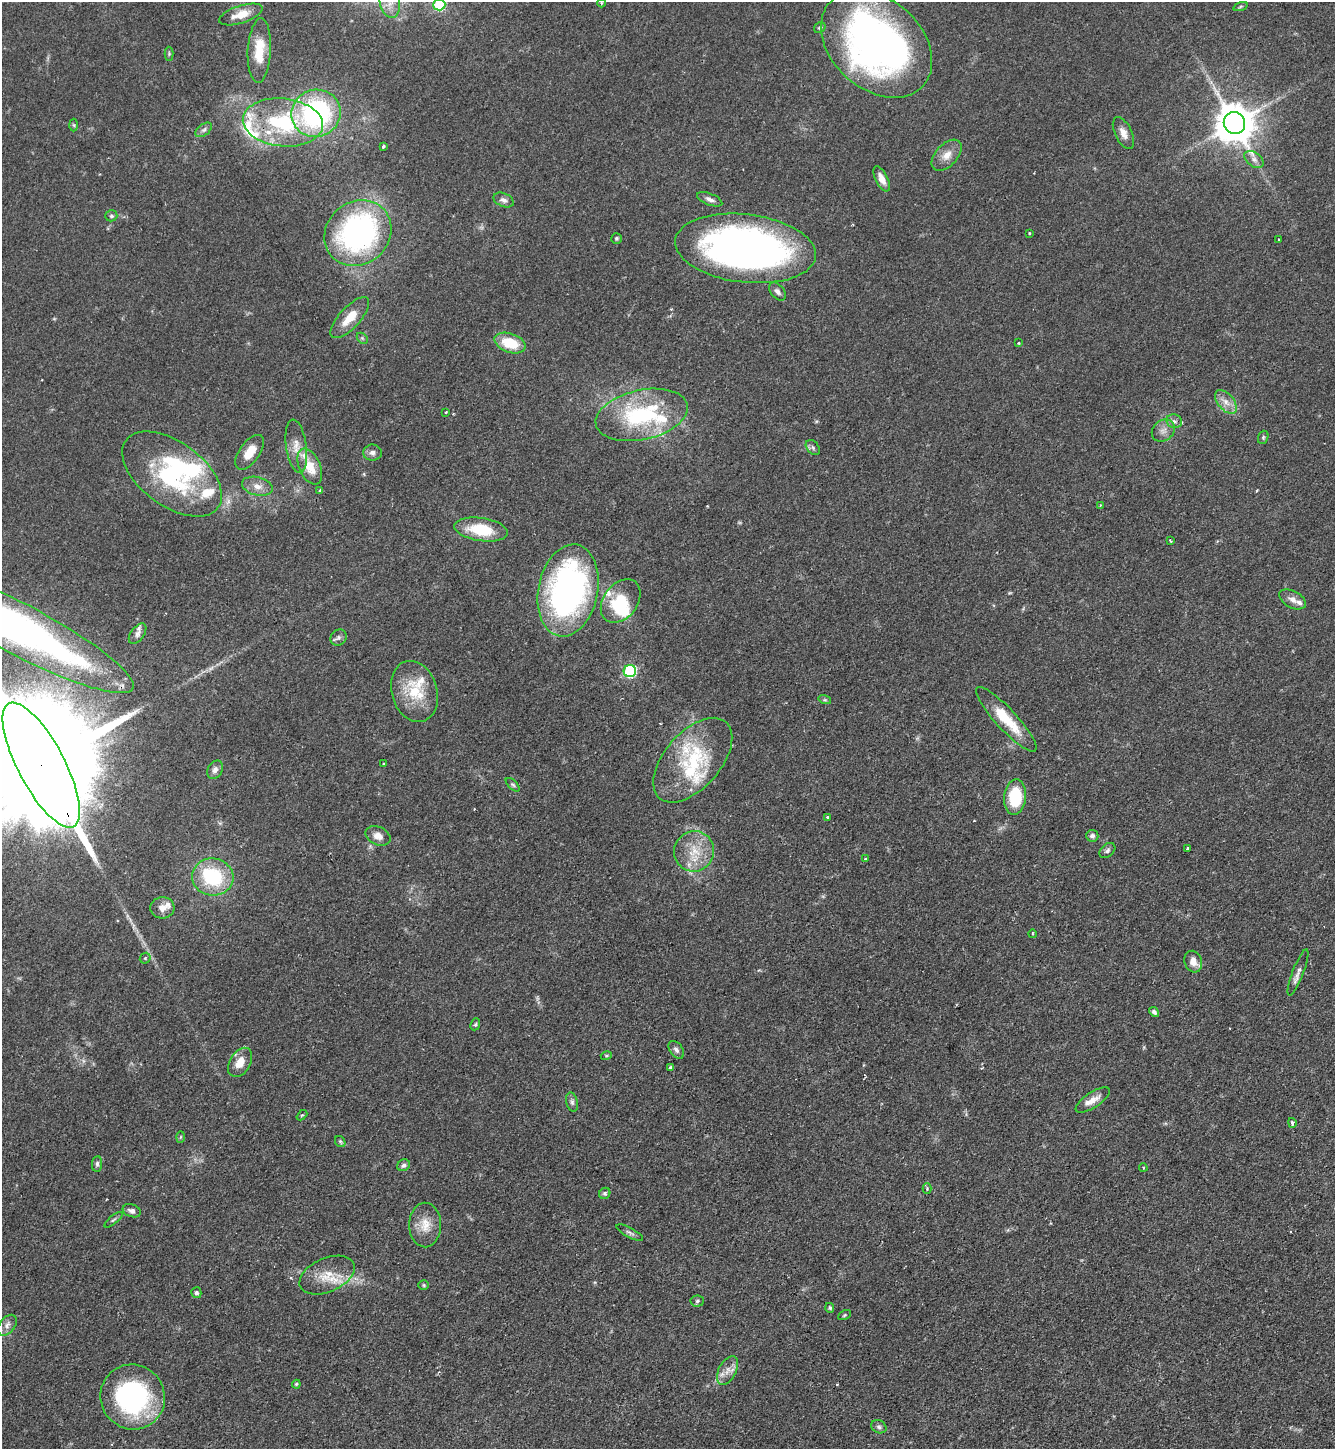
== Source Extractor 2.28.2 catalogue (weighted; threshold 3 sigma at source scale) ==
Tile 6 of 4 x 4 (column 2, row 2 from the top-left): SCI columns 1491-2823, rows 2896-4342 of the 5781 x 5789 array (HDU 1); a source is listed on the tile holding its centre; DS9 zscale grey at full resolution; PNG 1337 x 1451 px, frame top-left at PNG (2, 2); each listed source drawn as its Kron ellipse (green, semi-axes under 4 px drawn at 4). Shown black and unused: <1% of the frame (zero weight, under 2 of 3 exposures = <1% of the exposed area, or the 3 px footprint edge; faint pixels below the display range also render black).
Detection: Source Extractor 2.28.2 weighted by HDU 2 'WHT'; one run over the whole footprint, this tile lists its part. Background 0.0468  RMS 0.0046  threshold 0.0207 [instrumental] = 3 sigma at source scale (4.5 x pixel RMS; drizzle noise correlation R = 1.50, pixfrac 1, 0.05/0.05 arcsec/px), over >= 5 px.
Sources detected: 131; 3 inside a brighter object's white glare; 1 cosmic-ray / hot-pixel residue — neither listed nor drawn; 17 inside a brighter listed object's ellipse — not listed separately; the other 110 listed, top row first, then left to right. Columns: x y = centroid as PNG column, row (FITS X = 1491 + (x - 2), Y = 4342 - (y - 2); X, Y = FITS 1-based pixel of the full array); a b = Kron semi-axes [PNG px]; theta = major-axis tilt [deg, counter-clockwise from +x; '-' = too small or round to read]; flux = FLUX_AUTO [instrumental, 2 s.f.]
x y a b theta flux
390 2 16 10 -80 6.2
601 3 4 3 - 0.43
439 5 6 6 - 39
1240 6 7 3 19 0.67
241 14 22 8 18 6.9
820 28 6 5 - 0.91
877 44 63 45 -42 230
259 51 32 11 87 12
169 54 7 4 -90 0.65
316 113 25 23 22 79
283 122 40 24 -6 47
1234 123 11 10 - 1400
74 125 6 4 -88 0.68
204 130 9 5 37 1.5
1123 133 17 8 -64 3.9
383 146 3 3 - 1.8
947 155 18 11 47 5.6
1254 159 11 7 -38 2.2
882 179 14 6 -63 4.2
710 199 13 5 -21 2
504 200 10 6 -25 1.9
111 216 6 5 - 0.94
358 233 35 31 41 120
1029 233 3 3 - 0.7
616 238 5 5 - 0.73
1279 239 2 2 - 0.49
746 248 71 34 -7 250
778 291 10 6 -50 1.8
350 318 26 10 47 8.5
362 338 6 4 -45 0.79
510 343 16 9 -19 15
1019 343 3 2 - 0.47
1226 402 14 8 -49 3.9
445 412 3 2 - 0.57
642 415 47 25 13 53
1174 421 8 7 - 1.6
1163 431 12 10 39 3.1
1263 437 7 5 70 0.8
296 446 27 10 -82 6.1
813 447 8 6 -50 1.2
250 452 20 10 55 8.1
372 453 9 8 - 2
310 467 19 10 -66 9.5
172 474 57 32 -36 62
257 486 16 9 -14 4.3
320 491 3 3 - 0.83
1100 505 3 3 - 0.35
481 529 27 11 -8 18
1170 541 3 2 - 0.55
568 590 46 29 78 150
1293 599 14 8 -28 3.4
621 601 24 17 52 19
18 628 130 25 -28 260
138 634 11 6 53 2.1
339 637 9 7 45 1.5
630 671 6 6 - 58
414 691 31 22 -73 18
825 700 6 4 -17 0.75
1006 719 43 10 -47 17
693 760 50 28 49 36
384 763 3 2 - 0.7
41 765 69 23 -62 32000
215 770 10 7 63 2.2
513 785 8 4 -44 0.89
1015 797 17 11 86 20
827 817 4 3 - 0.75
378 836 13 9 -25 3.5
1092 836 6 6 - 1.5
1187 848 3 3 - 0.85
694 851 20 20 - 13
1107 851 9 6 42 1.4
865 858 3 3 - 5.8
213 877 21 18 -7 30
162 908 12 10 4 3.5
1033 934 4 3 - 0.46
145 958 6 5 - 0.6
1193 962 11 8 -71 4.3
1298 972 24 5 69 2.7
1154 1012 6 4 -43 1.2
475 1024 6 4 66 0.84
676 1050 10 6 -54 1.7
606 1056 5 4 - 0.59
240 1062 16 10 59 6.4
670 1067 3 3 - 2.3
1093 1100 20 7 33 4.5
572 1102 10 5 -76 1.4
302 1115 6 4 42 0.61
1292 1123 5 4 - 1.5
181 1137 5 3 - 0.49
340 1141 6 4 -55 0.74
97 1164 8 5 83 1.1
404 1165 7 5 32 1.3
1143 1168 4 4 - 0.53
927 1188 5 4 - 0.75
605 1193 6 5 - 0.87
132 1211 9 6 -20 1.8
113 1220 11 4 39 1
425 1225 22 16 -89 8.1
630 1233 15 4 -28 1.4
327 1275 29 17 24 11
424 1285 5 4 - 0.62
196 1293 5 5 - 0.99
697 1301 7 5 4 0.91
830 1308 5 4 - 0.75
845 1315 7 4 28 0.73
7 1325 12 7 51 2.5
727 1371 15 8 63 4.2
296 1384 4 3 - 0.55
133 1397 33 32 - 76
879 1427 8 6 -25 1.3
Overlapping masked pixels (flux is a lower limit): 1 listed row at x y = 41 765
Isophote crosses this tile's border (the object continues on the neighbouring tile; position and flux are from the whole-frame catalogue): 4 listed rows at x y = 390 2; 439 5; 18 628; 41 765